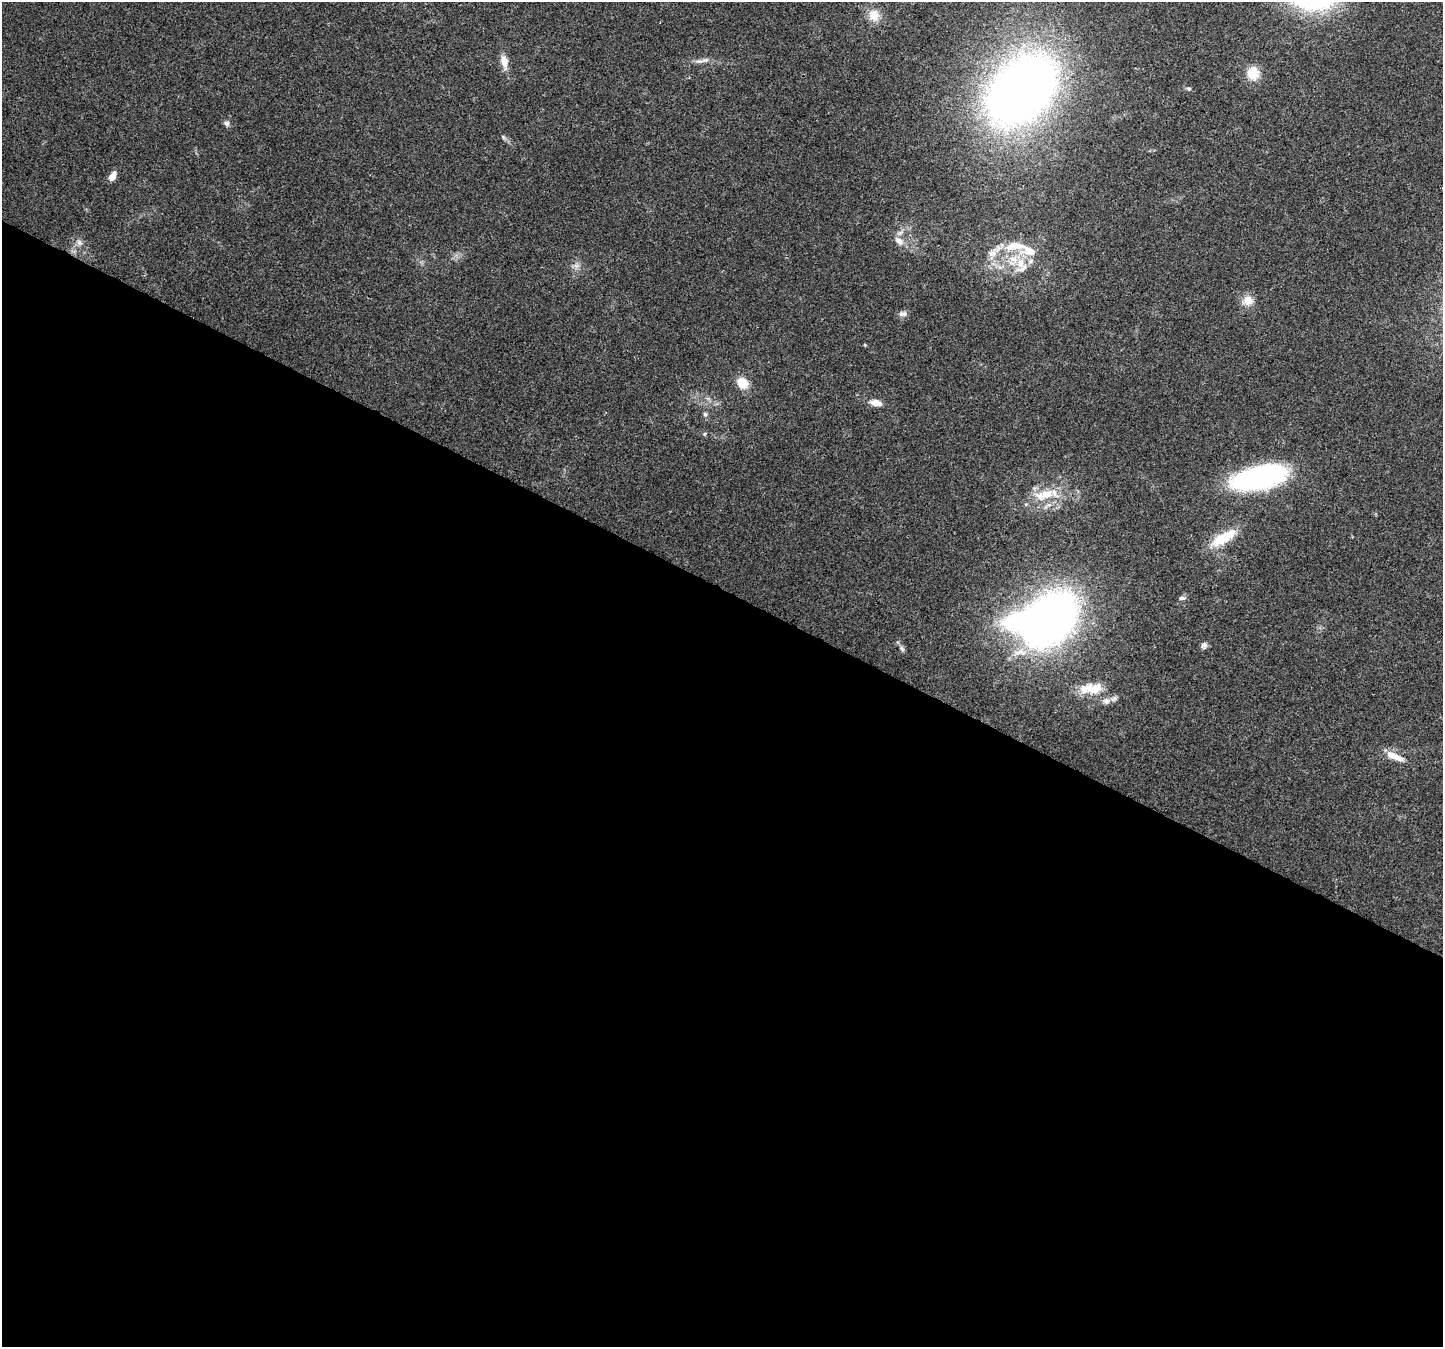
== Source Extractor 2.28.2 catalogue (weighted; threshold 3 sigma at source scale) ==
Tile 14 of 4 x 4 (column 2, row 4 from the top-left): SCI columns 1480-2920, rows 314-1658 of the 5832 x 5940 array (HDU 1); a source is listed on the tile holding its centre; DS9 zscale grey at full resolution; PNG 1445 x 1349 px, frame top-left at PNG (2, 2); no overlay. Shown black and unused: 56% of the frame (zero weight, under 3 of 4 exposures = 5% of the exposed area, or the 3 px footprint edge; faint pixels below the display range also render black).
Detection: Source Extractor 2.28.2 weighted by HDU 2 'WHT'; one run over the whole footprint, this tile lists its part. Background 0.03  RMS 0.0033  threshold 0.015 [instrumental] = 3 sigma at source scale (4.5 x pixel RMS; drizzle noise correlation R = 1.50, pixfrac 1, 0.0396/0.0396 arcsec/px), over >= 5 px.
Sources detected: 37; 1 inside a brighter object's white glare — not listed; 4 inside a brighter listed object's ellipse — not listed separately; the other 32 listed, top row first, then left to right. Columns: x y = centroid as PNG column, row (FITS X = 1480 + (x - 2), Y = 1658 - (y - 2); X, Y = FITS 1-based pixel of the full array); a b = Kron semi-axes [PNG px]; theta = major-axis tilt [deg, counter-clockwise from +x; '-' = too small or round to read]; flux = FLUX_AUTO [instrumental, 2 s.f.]
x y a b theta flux
874 15 16 14 -70 4.8
705 60 13 6 19 1.4
504 61 17 9 -80 3.4
1253 73 16 14 -87 6.2
1189 89 6 5 - 0.62
1021 90 62 42 45 330
226 123 7 6 - 1
503 137 7 5 -29 0.69
112 176 11 6 59 2.4
899 241 16 9 -42 2.7
79 243 9 7 -73 1.4
1015 246 27 11 1 7.9
992 253 16 11 31 3.9
1013 260 17 14 62 7.1
576 265 7 6 - 1.2
1248 300 13 12 - 3.7
903 314 11 7 6 1.4
865 345 5 3 - 0.28
742 383 12 11 - 5.6
876 403 11 6 -14 3.7
705 414 7 5 -85 0.73
705 434 6 4 90 0.42
1259 477 48 18 13 77
1047 494 20 12 12 7.9
1224 538 32 11 30 11
1182 598 10 5 0 0.79
1050 619 53 36 55 200
1204 645 9 7 68 1.2
902 649 9 5 -62 0.88
1091 688 33 14 4 8.2
1106 701 10 9 - 1.7
1395 756 24 7 -22 4.4
Overlapping masked pixels (flux is a lower limit): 1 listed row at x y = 1050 619